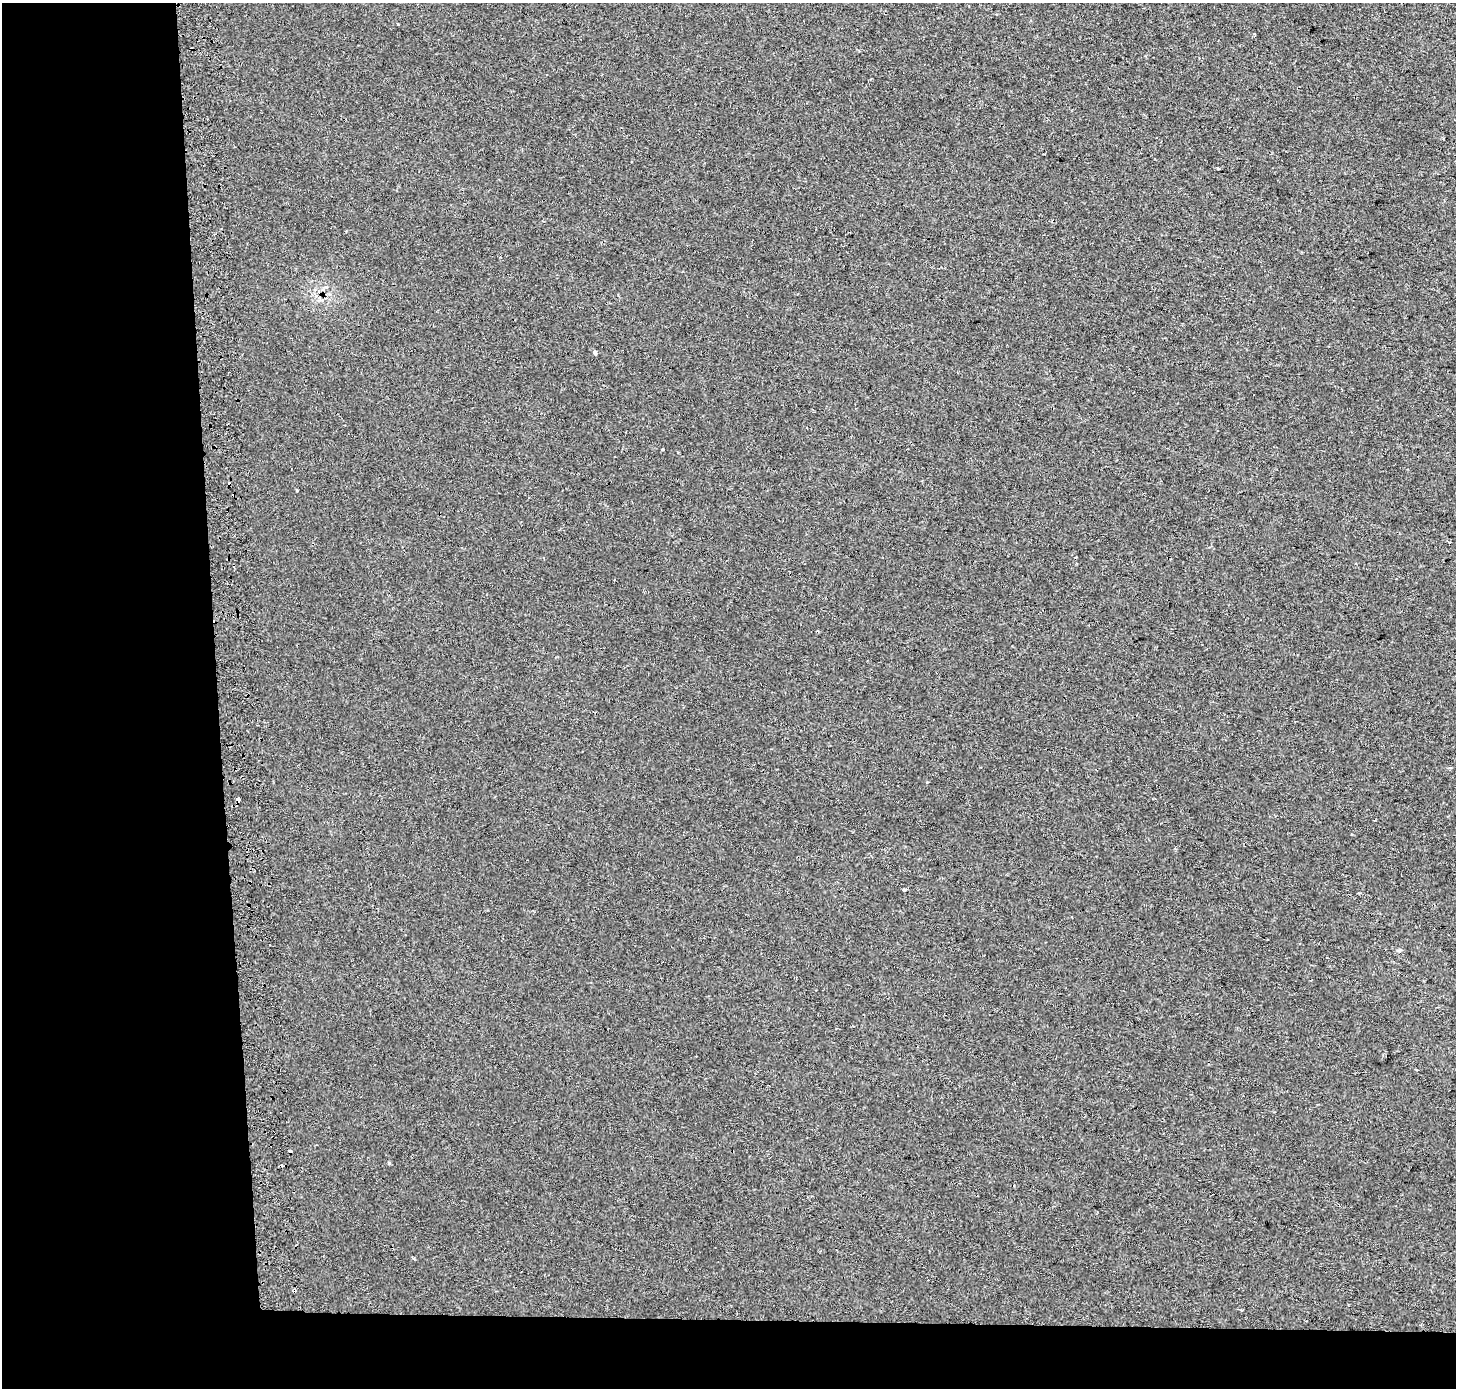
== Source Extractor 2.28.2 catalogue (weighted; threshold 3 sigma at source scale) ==
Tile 7 of 3 x 3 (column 1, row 3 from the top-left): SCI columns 74-1527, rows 1-1386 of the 4509 x 4165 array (HDU 1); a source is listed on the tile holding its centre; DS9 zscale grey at full resolution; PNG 1458 x 1390 px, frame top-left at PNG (2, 3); no overlay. Shown black and unused: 19% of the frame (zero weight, under 2 of 3 exposures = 2% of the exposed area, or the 3 px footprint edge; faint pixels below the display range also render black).
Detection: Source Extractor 2.28.2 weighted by HDU 2 'WHT'; one run over the whole footprint, this tile lists its part. Background 1.75e-04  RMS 0.0032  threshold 0.0146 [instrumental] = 3 sigma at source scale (4.5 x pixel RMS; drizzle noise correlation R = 1.50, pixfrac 1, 0.0396/0.0396 arcsec/px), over >= 5 px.
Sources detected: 12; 2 cosmic-ray / hot-pixel residue — not listed; the other 10 listed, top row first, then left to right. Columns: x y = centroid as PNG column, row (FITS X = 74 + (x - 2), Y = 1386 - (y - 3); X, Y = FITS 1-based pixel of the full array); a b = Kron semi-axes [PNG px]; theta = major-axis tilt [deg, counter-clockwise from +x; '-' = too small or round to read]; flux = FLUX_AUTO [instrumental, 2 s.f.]
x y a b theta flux
1255 34 3 2 - 0.47
1218 169 4 3 - 0.3
595 352 4 3 - 1.3
662 449 3 3 - 0.86
297 491 3 3 - 0.71
1450 768 5 3 - 0.49
238 799 4 3 - 4.2
904 890 5 3 - 0.41
389 1163 4 3 - 0.45
414 1259 5 3 - 0.34
Overlapping masked pixels (flux is a lower limit): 1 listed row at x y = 238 799
Unlisted compact peaks at least as high as the median listed source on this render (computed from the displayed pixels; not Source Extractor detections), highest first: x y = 398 24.